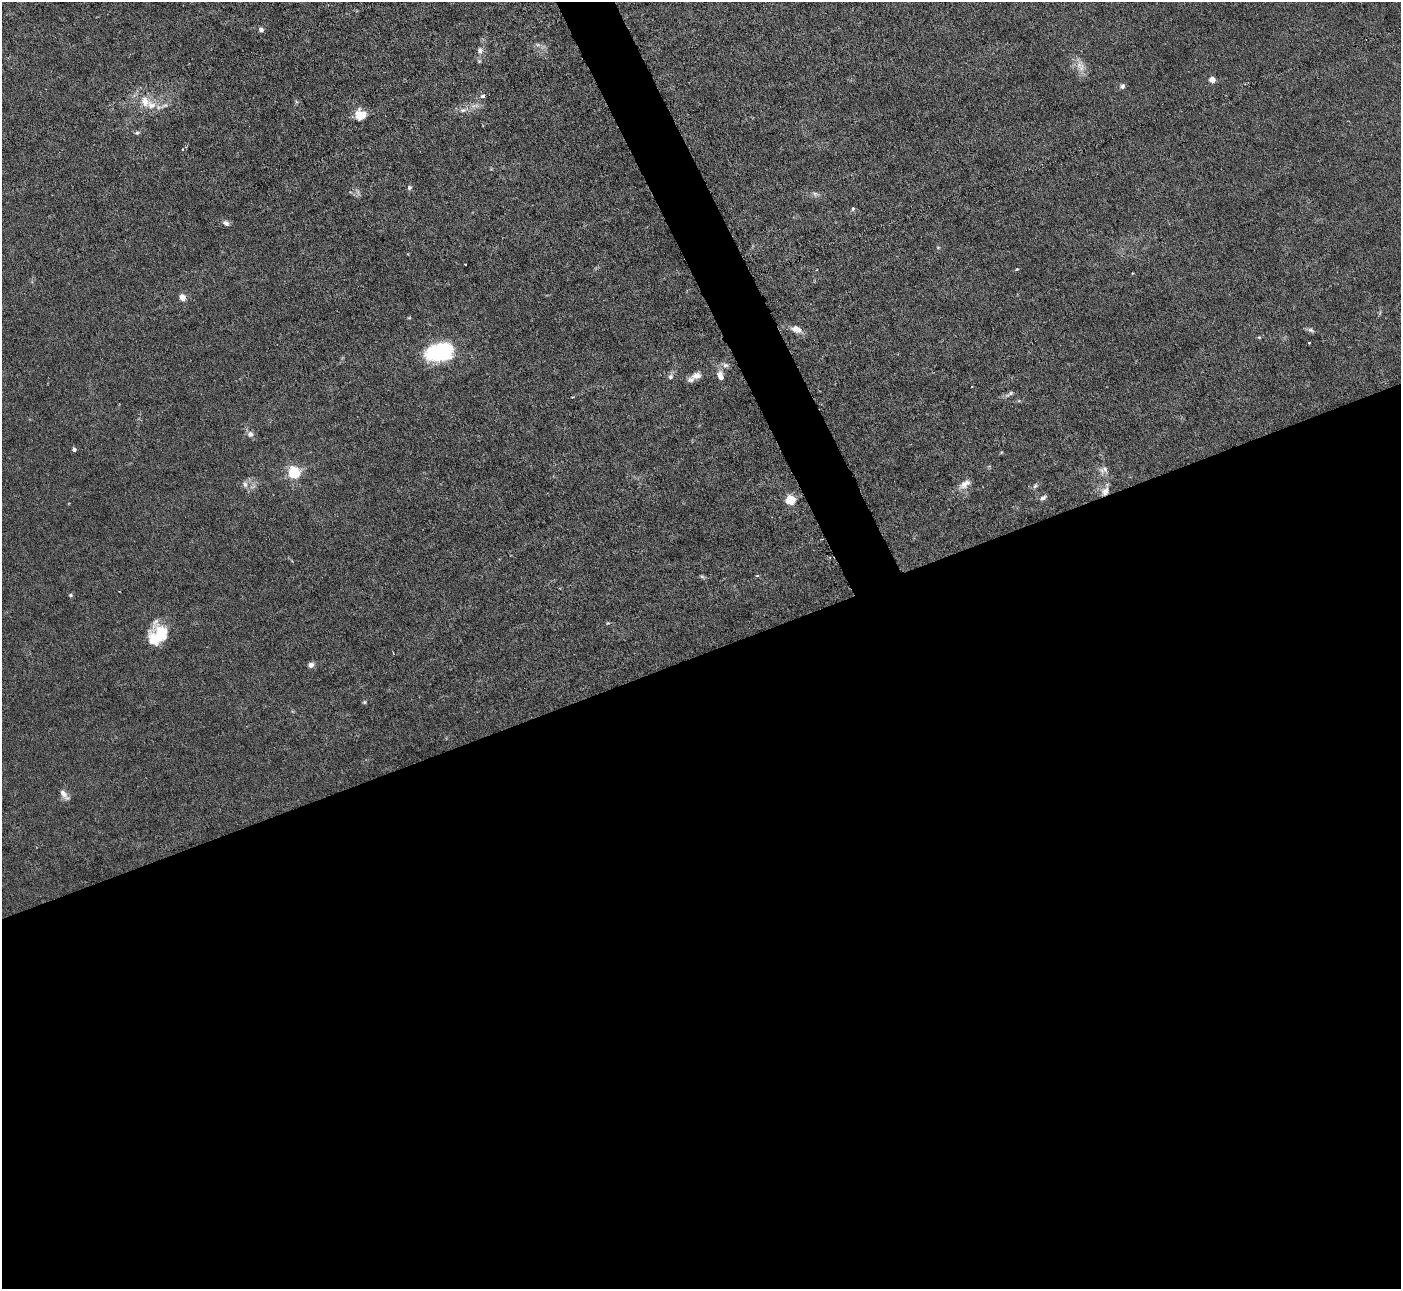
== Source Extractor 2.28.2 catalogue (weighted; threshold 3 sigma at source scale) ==
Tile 15 of 4 x 4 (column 3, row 4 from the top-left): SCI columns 2797-4195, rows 283-1569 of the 5593 x 5578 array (HDU 1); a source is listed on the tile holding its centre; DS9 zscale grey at full resolution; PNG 1403 x 1291 px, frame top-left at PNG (2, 2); no overlay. Shown black and unused: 51% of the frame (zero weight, under 3 of 6 exposures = <1% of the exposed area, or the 3 px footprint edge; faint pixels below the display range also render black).
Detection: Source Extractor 2.28.2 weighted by HDU 2 'WHT'; one run over the whole footprint, this tile lists its part. Background 0.0215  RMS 0.0027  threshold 0.0112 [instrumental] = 3 sigma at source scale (4.09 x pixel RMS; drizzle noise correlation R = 1.36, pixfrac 0.8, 0.05/0.05 arcsec/px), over >= 5 px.
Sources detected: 54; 4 too faint to see at this stretch — not listed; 2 inside a brighter listed object's ellipse — not listed separately; the other 48 listed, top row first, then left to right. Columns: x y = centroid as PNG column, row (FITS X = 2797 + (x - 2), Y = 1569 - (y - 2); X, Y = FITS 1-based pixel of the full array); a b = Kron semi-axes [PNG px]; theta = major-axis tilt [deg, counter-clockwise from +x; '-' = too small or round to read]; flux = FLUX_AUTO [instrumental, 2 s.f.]
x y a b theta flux
261 30 5 5 - 0.89
538 45 8 4 -19 0.6
480 50 9 7 -65 1.1
1081 68 15 8 73 1.9
1212 80 4 4 - 3.2
1122 86 6 5 - 0.8
483 96 7 5 15 0.53
145 101 18 12 -78 3.9
165 105 14 6 24 1.2
463 110 10 6 1 1.1
360 115 13 13 - 3.9
137 133 7 5 22 0.5
183 149 3 2 - 0.2
409 187 7 6 - 0.57
815 194 9 5 -21 0.75
853 209 6 4 69 0.4
226 223 8 6 -33 1
465 264 3 2 - 0.18
1017 269 4 3 - 0.43
182 297 8 7 - 1.7
409 318 5 3 - 0.24
797 329 14 8 -18 2.1
1311 330 10 6 -29 0.7
1259 337 5 4 - 0.28
1309 343 2 2 - 0.22
440 352 29 18 12 22
725 365 9 6 -22 0.91
696 375 13 8 21 2.2
720 376 11 6 -76 2
670 377 8 6 68 0.79
1009 394 15 5 34 0.83
250 434 8 8 - 1.2
74 449 4 4 - 0.93
1105 469 12 9 77 1.5
294 473 6 5 - 37
245 484 9 7 -71 1.1
965 484 18 9 40 2.2
1035 486 7 6 - 0.6
1105 491 13 9 60 2.2
1043 498 9 5 35 0.8
790 500 5 5 - 16
757 575 5 3 - 0.28
702 576 7 4 -3 0.41
71 595 5 4 - 0.43
156 639 29 18 81 8.7
311 665 7 6 - 1.1
364 702 6 4 22 0.33
64 795 16 7 -53 1.5
Overlapping masked pixels (flux is a lower limit): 1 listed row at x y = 1105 491